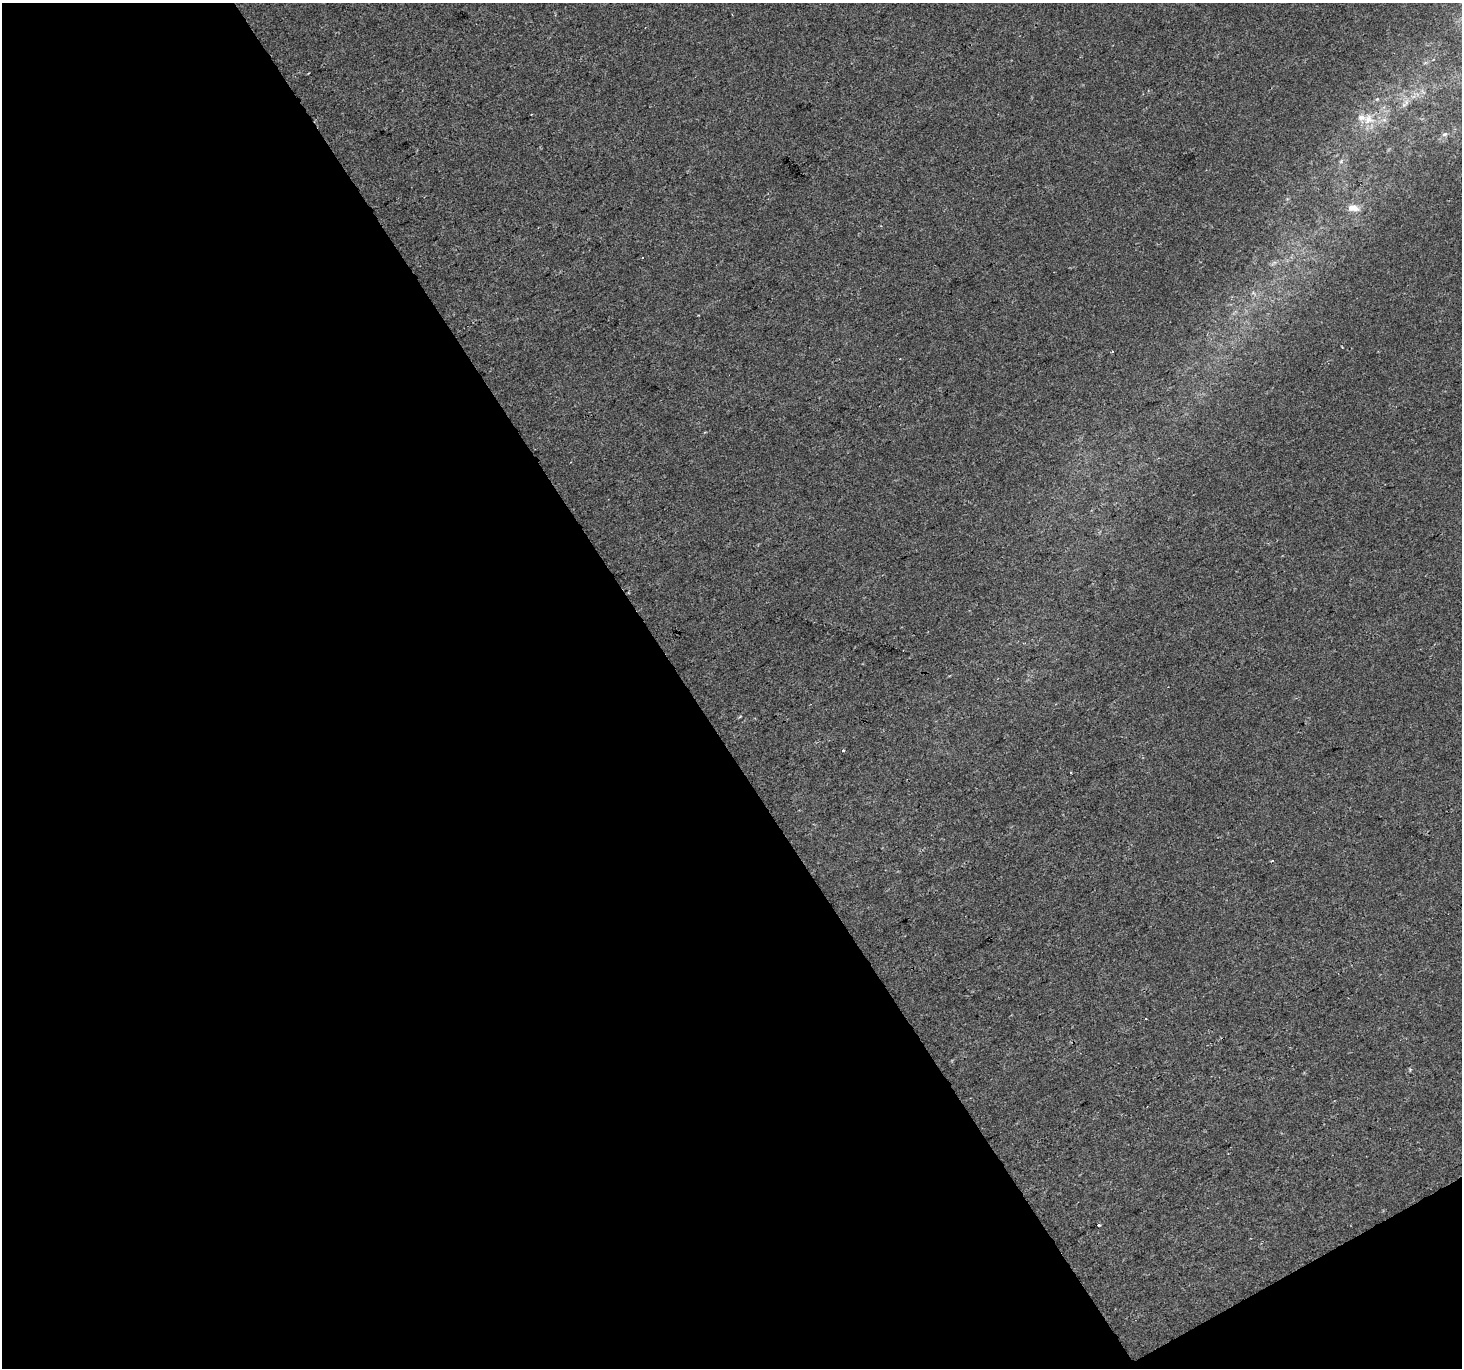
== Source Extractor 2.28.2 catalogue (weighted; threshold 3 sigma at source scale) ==
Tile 3 of 2 x 2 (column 1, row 2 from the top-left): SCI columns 2-1461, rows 83-1448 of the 2920 x 2877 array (HDU 1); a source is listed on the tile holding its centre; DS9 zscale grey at full resolution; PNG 1464 x 1370 px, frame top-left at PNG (2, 3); no overlay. Shown black and unused: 48% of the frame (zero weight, under 2 of 3 exposures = <1% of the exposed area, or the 3 px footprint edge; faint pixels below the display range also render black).
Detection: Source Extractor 2.28.2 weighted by HDU 2 'WHT'; one run over the whole footprint, this tile lists its part. Background -5.58e-05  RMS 0.004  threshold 0.0181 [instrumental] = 3 sigma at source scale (4.5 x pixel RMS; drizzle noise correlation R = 1.50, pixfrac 1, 0.0396/0.0396 arcsec/px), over >= 5 px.
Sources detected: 10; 2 cosmic-ray / hot-pixel residue — not listed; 1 inside a brighter listed object's ellipse — not listed separately; the other 7 listed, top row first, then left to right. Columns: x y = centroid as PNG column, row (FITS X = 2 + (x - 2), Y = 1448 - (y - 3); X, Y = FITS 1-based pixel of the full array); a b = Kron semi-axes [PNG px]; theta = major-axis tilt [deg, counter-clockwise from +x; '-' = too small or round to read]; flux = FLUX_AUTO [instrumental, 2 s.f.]
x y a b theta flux
1377 99 4 4 - 0.45
1406 102 7 4 -72 0.95
1368 119 15 15 - 5.9
1445 134 8 5 15 1.1
1353 208 14 8 -6 3.3
843 751 3 3 - 0.86
1099 1225 3 3 - 0.84